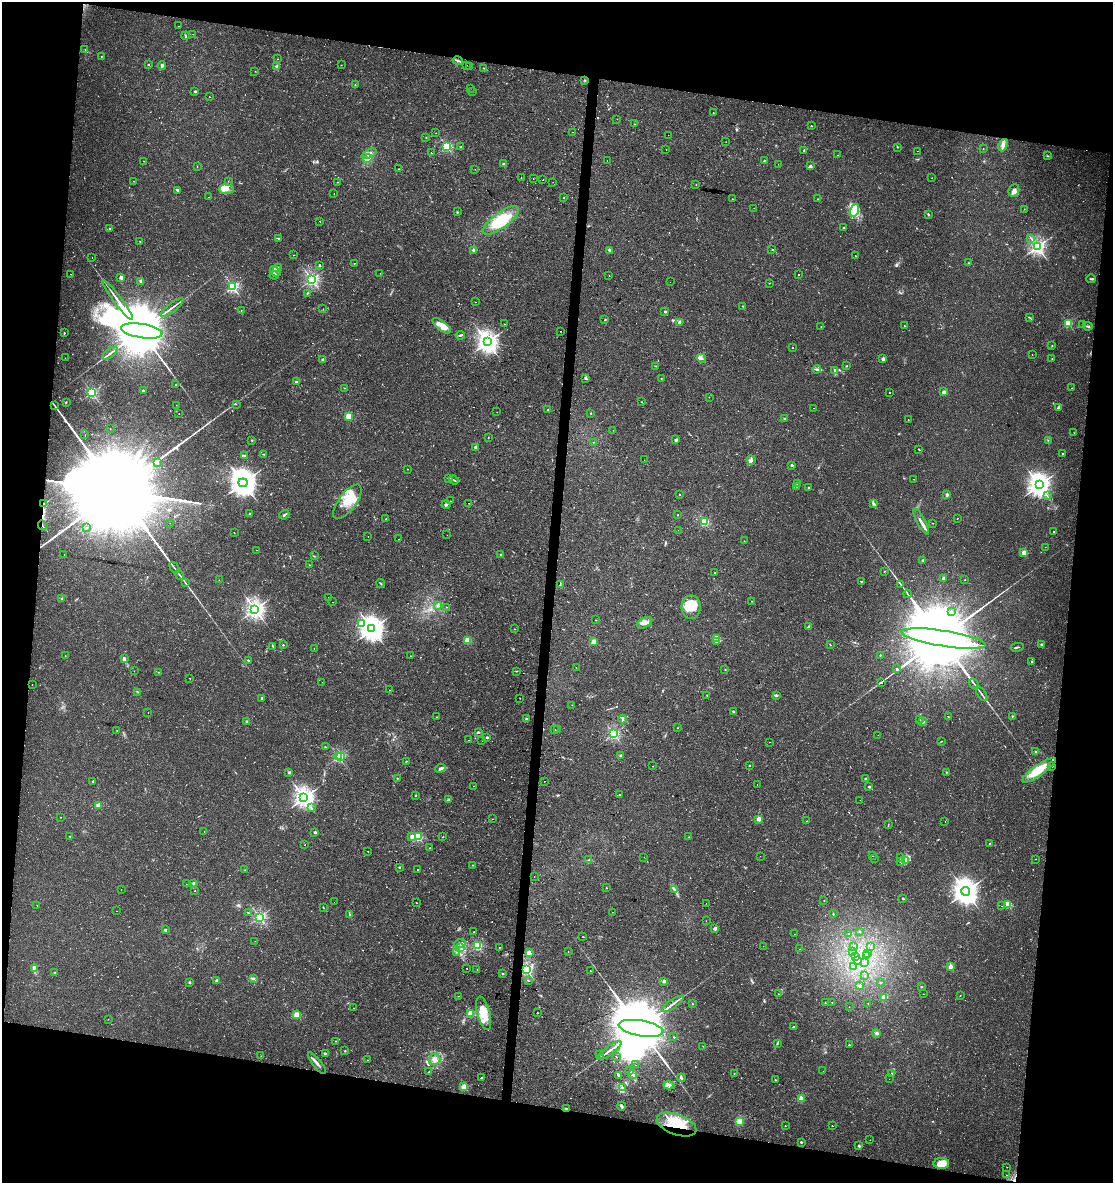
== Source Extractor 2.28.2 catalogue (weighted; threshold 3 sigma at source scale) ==
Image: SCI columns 288-4728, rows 1-4723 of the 4958 x 4735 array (HDU 1 of 3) = the unmasked area's bounding box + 8 px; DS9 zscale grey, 4 x 4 block average (1 PNG px = mean of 4 x 4 image px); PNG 1115 x 1185 px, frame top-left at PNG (2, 2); each listed source drawn as its Kron ellipse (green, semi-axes under 4 px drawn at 4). Shown black and unused: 20% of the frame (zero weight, under 2 of 3 exposures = <1% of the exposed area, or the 3 px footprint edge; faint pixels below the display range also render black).
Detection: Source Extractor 2.28.2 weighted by HDU 2 'WHT'. Background 0.0302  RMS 0.0033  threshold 0.0149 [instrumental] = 3 sigma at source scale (4.5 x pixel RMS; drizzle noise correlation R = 1.50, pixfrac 1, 0.0396/0.0396 arcsec/px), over >= 5 px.
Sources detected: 684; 11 too faint to see at this stretch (4 x 4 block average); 4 inside a brighter object's white glare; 20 cosmic-ray / hot-pixel residue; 3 long thin detections or spike segments (spike, bleed or trail) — neither listed nor drawn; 10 coinciding with a brighter row at this scale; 28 inside a brighter listed object's ellipse — not listed separately; of the other 608, all 500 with FLUX_AUTO >= 0.472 (the completeness limit of this list) listed and drawn (108 fainter detections not listed), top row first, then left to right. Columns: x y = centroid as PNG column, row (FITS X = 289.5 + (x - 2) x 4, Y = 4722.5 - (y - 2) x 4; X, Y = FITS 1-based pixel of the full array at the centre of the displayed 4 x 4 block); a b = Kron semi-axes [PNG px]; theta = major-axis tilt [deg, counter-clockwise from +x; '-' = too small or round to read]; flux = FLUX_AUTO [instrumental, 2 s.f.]
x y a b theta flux
179 26 2 2 - 0.49
193 34 2 2 - 0.52
185 36 4 2 - 1.9
85 49 2 2 - 0.93
101 57 2 2 - 0.93
277 59 2 2 - 0.51
458 61 5 3 - 4
148 64 2 2 - 1.9
162 65 4 3 - 3.6
341 65 2 2 - 0.58
467 65 2 2 - 0.82
277 66 4 4 - 5.2
469 66 2 2 - 1.3
484 68 2 2 - 1.2
255 71 2 2 - 0.51
585 80 3 2 - 1.3
355 85 2 2 - 0.62
471 88 2 2 - 0.5
195 91 2 2 - 7.3
472 92 2 2 - 0.66
209 97 2 2 - 0.65
713 113 2 2 - 0.62
617 119 2 2 - 1
635 124 2 2 - 0.53
811 126 2 2 - 2.5
573 132 2 2 - 0.53
436 133 2 2 - 0.63
668 135 2 2 - 0.65
426 137 2 2 - 2.1
726 142 2 2 - 0.51
1003 145 6 2 65 5.1
446 146 2 2 - 250
461 147 2 2 - 0.75
898 147 2 2 - 1.1
666 149 2 2 - 0.77
983 149 2 2 - 0.5
804 150 3 2 - 1.6
917 151 2 2 - 1.4
431 153 2 2 - 0.94
369 154 8 3 25 7.8
838 155 2 2 - 3
1047 156 2 2 - 1
368 158 5 3 - 13
144 161 2 2 - 0.63
607 161 2 2 - 8.5
764 161 2 2 - 1.1
504 164 3 2 - 2.8
778 164 2 2 - 0.78
810 166 2 2 - 2.2
197 167 2 2 - 0.55
398 169 2 2 - 0.88
475 169 2 2 - 0.48
521 178 2 2 - 0.94
932 178 2 2 - 0.75
533 179 2 2 - 4.2
543 180 2 2 - 12
134 181 2 2 - 0.51
228 181 2 2 - 1.2
337 182 2 2 - 0.77
553 182 2 2 - 1.2
696 185 2 2 - 0.89
226 189 7 5 0 12
178 190 2 2 - 4.8
1014 190 6 5 - 8.4
334 194 2 2 - 0.8
209 197 2 2 - 0.68
564 198 2 2 - 2.3
732 199 2 2 - 0.55
818 199 2 2 - 0.72
754 208 2 2 - 0.58
1024 209 2 2 - 0.47
854 210 7 4 69 13
457 212 2 2 - 1.1
928 214 3 2 - 1.7
501 220 21 8 36 46
320 221 2 2 - 2.8
844 228 2 2 - 6.7
110 229 2 2 - 2.3
278 238 3 2 - 2.3
1031 238 2 2 - 0.88
140 242 2 2 - 0.89
1037 247 2 2 - 700
474 250 3 3 - 4.3
610 250 3 2 - 3.3
772 250 2 2 - 0.82
294 255 2 2 - 0.63
855 256 2 2 - 0.78
92 258 2 2 - 1.1
354 263 2 2 - 2.2
969 263 2 2 - 0.64
319 265 2 2 - 6.3
278 268 4 3 - 4.7
275 271 6 3 -41 7.3
380 273 2 2 - 1.1
71 274 2 2 - 0.96
274 275 4 2 - 2
798 275 2 2 - 0.89
609 276 2 2 - 1.8
121 277 2 2 - 22
311 279 2 2 - 460
1091 279 4 2 - 2.1
140 281 4 2 - 2.3
670 282 2 2 - 1
769 283 2 2 - 0.78
233 287 2 2 - 350
307 293 2 2 - 1.3
117 300 25 2 -53 13
475 302 2 2 - 0.55
743 306 2 2 - 1.2
172 307 14 2 36 6.9
323 309 2 2 - 0.65
241 310 2 2 - 0.57
665 312 2 2 - 7.5
1030 318 2 2 - 0.67
605 320 2 2 - 1
680 322 3 3 - 4.5
1068 323 2 2 - 120
504 324 2 2 - 0.94
1082 324 2 2 - 1.1
442 326 11 4 -37 17
904 326 2 2 - 2
1088 326 5 2 - 2.8
821 327 2 2 - 1.1
142 331 21 7 -9 34000
561 331 2 2 - 2.7
64 333 2 2 - 3.2
460 335 5 2 - 2.9
487 342 3 3 - 1300
1052 345 2 2 - 1.4
792 347 2 2 - 1.8
110 353 9 2 37 5.6
1032 354 2 2 - 0.55
65 358 2 2 - 0.66
701 358 5 3 - 5.1
323 359 2 2 - 11
883 359 2 2 - 21
1052 359 2 2 - 0.97
655 366 2 2 - 0.83
847 366 2 2 - 1.4
817 369 4 2 - 3.1
835 370 4 2 - 4.4
586 378 3 2 - 2.2
661 378 2 2 - 2
297 382 2 2 - 14
176 385 2 2 - 0.93
344 388 2 2 - 0.75
1072 388 2 2 - 0.67
143 391 3 2 - 2.1
92 392 2 2 - 310
944 392 2 2 - 20
890 393 2 2 - 2.2
709 397 2 2 - 0.51
66 402 2 2 - 0.73
642 402 2 2 - 1.8
236 404 2 2 - 0.65
54 405 4 2 - 1.6
176 405 2 2 - 0.49
814 408 2 2 - 1.4
1058 408 2 2 - 2
548 410 2 2 - 4
497 412 2 2 - 0.64
591 413 2 2 - 0.59
179 414 2 2 - 0.62
348 416 2 2 - 87
785 419 3 2 - 1.4
908 420 2 2 - 0.98
110 428 2 2 - 0.56
613 430 2 2 - 0.5
1074 433 2 2 - 0.64
85 435 2 2 - 1.6
488 438 2 2 - 0.79
252 440 2 2 - 2.5
676 440 3 3 - 3.2
1048 440 2 2 - 0.58
593 442 2 2 - 0.52
475 447 2 2 - 14
919 449 2 2 - 0.98
1062 453 2 2 - 0.95
263 454 3 2 - 1.1
244 455 2 2 - 1.9
644 460 2 2 - 0.67
751 460 4 2 - 3.7
157 463 2 2 - 0.89
792 465 2 2 - 9.3
408 469 2 2 - 1
449 478 2 2 - 2.2
914 479 2 2 - 1
454 480 5 2 - 2.2
243 483 4 4 - 2600
798 484 2 2 - 12
1039 485 3 3 - 1600
797 486 2 2 - 2.4
809 487 2 2 - 3.3
679 494 2 2 - 1.6
947 495 4 2 - 3.1
1047 496 2 2 - 1.1
450 501 2 2 - 0.62
347 502 20 8 53 51
469 503 2 2 - 1.3
44 504 3 2 - 1.8
873 504 2 2 - 1.2
446 505 4 3 - 3.4
249 514 2 2 - 1.6
284 515 5 2 - 3
678 515 2 2 - 1
957 518 2 2 - 0.71
386 519 2 2 - 0.98
704 522 2 2 - 160
921 522 14 2 -62 9.1
170 523 2 2 - 0.55
933 523 2 2 - 0.64
42 526 5 2 - 1.9
87 527 2 2 - 1.2
678 530 2 2 - 2.1
1054 532 2 2 - 0.99
234 533 2 2 - 1.3
447 535 2 2 - 0.61
368 536 2 2 - 0.64
399 539 2 2 - 1.5
744 541 2 2 - 0.82
1045 547 2 2 - 1
256 550 2 2 - 0.72
1024 553 2 2 - 51
64 555 2 2 - 0.88
500 555 2 2 - 1.1
314 556 2 2 - 0.99
923 560 2 2 - 5.3
309 565 2 2 - 1.2
174 568 6 2 -55 2.8
885 571 2 2 - 0.93
714 573 2 2 - 1.1
180 575 5 2 - 2.6
944 578 2 2 - 17
219 580 2 2 - 0.62
965 580 2 2 - 0.72
861 581 2 2 - 1.3
185 583 2 2 - 0.74
381 583 4 2 - 1.6
560 585 2 2 - 1.3
901 585 4 2 - 1.7
908 594 4 2 - 1.6
328 597 2 2 - 0.56
62 599 3 2 - 1.6
751 601 2 2 - 0.7
333 602 2 2 - 0.47
438 605 3 2 - 1.2
447 607 2 2 - 0.61
691 607 12 9 -90 33
255 609 3 3 - 970
951 611 2 2 - 5.9
595 620 2 2 - 0.57
362 623 2 2 - 84
645 623 8 5 25 10
809 627 2 2 - 21
372 629 4 3 - 1800
514 629 2 2 - 0.67
716 638 3 2 - 3.2
944 638 42 8 -9 76000
468 640 2 2 - 99
717 641 4 2 - 2.6
594 642 2 2 - 48
1041 644 3 2 - 2
283 645 2 2 - 1.8
830 645 2 2 - 0.89
273 647 2 2 - 0.59
1017 647 6 2 11 2.7
314 649 2 2 - 0.7
880 655 2 2 - 2.1
65 656 2 2 - 0.54
410 656 2 2 - 0.63
124 659 4 2 - 7
248 660 3 2 - 1.8
1032 661 3 2 - 1.4
576 667 2 2 - 1.7
896 669 2 2 - 1.2
725 670 2 2 - 0.75
134 671 2 2 - 0.68
517 671 2 2 - 0.71
158 672 2 2 - 0.66
190 678 2 2 - 2.1
322 682 2 2 - 0.51
881 683 2 2 - 2
32 684 2 2 - 2.6
974 684 5 2 - 2.6
389 690 2 2 - 1.1
138 692 2 2 - 0.77
982 694 8 2 -56 3.8
707 695 2 2 - 2
776 695 3 3 - 2.6
262 698 4 2 - 1.4
520 698 2 2 - 0.58
572 705 2 2 - 0.48
733 712 4 2 - 2.4
148 713 2 2 - 1
948 716 2 2 - 0.51
1012 716 2 2 - 1.1
437 717 2 2 - 1.7
527 719 2 2 - 13
622 719 4 2 - 2.5
920 720 2 2 - 1.7
247 721 3 2 - 2.9
923 722 2 2 - 12
677 728 2 2 - 1.3
555 730 4 2 - 1.6
558 730 2 2 - 1.5
117 731 2 2 - 0.61
479 732 2 2 - 1.4
614 734 2 2 - 320
878 735 2 2 - 0.5
487 737 2 2 - 9.9
469 740 2 2 - 1.6
482 741 2 2 - 1.1
941 741 2 2 - 0.95
770 742 2 2 - 12
325 747 2 2 - 1
1035 752 2 2 - 1.1
621 755 3 2 - 2.4
338 757 2 2 - 240
341 757 2 2 - 36
406 761 2 2 - 1.1
749 765 2 2 - 2.5
653 766 2 2 - 0.72
1052 766 2 2 - 3.2
440 768 6 3 23 6
1039 770 20 5 35 52
946 772 2 2 - 1.1
289 773 2 2 - 1.6
397 778 2 2 - 0.88
866 778 4 2 - 2.3
544 781 2 2 - 0.55
93 782 2 2 - 1.6
757 784 2 2 - 1
473 786 2 2 - 1.6
869 787 3 2 - 1.8
619 794 2 2 - 1.8
416 795 2 2 - 4.6
304 798 3 3 - 1200
449 799 2 2 - 7.3
860 800 2 2 - 0.97
98 805 2 2 - 38
311 807 2 2 - 0.79
60 817 2 2 - 0.56
492 819 2 2 - 0.63
759 819 2 2 - 36
807 821 2 2 - 1.2
945 821 2 2 - 0.63
888 825 3 2 - 0.89
204 831 2 2 - 0.58
315 832 2 2 - 9.9
70 836 2 2 - 1.6
412 836 2 2 - 24
418 837 2 2 - 160
443 837 2 2 - 0.8
689 837 2 2 - 1.2
990 843 2 2 - 0.94
305 845 2 2 - 0.49
430 848 2 2 - 0.74
368 851 2 2 - 0.64
760 856 2 2 - 2
872 856 2 2 - 1.1
644 857 2 2 - 0.56
901 857 2 2 - 0.54
875 858 2 2 - 0.51
1036 859 2 2 - 0.68
589 860 2 2 - 2.2
906 860 3 2 - 2.4
901 862 2 2 - 1.5
472 865 2 2 - 0.67
399 867 2 2 - 3.6
245 870 2 2 - 0.73
418 870 2 2 - 2.8
534 876 2 2 - 1.2
193 883 2 2 - 8.6
186 884 2 2 - 0.7
606 888 2 2 - 1.2
121 889 2 2 - 0.57
674 889 2 2 - 1.2
195 891 2 2 - 0.73
966 891 4 4 - 2200
903 899 2 2 - 1.7
824 900 2 2 - 0.49
334 902 2 2 - 0.48
416 903 2 2 - 1
706 903 2 2 - 0.82
1008 904 2 2 - 110
37 906 2 2 - 1.2
1002 906 2 2 - 1.3
323 907 3 2 - 1.1
116 911 2 2 - 0.84
612 912 2 2 - 1.2
248 913 3 2 - 1.5
350 914 4 2 - 1.7
833 914 2 2 - 3.5
259 917 2 2 - 370
706 921 2 2 - 6.1
715 928 2 2 - 25
165 930 2 2 - 7.1
859 931 2 2 - 1.4
474 932 2 2 - 1.3
849 933 2 2 - 1
794 934 2 2 - 1
583 937 2 2 - 2.3
255 941 2 2 - 0.67
460 943 6 2 7 4.4
477 946 2 2 - 210
763 946 2 2 - 0.56
853 946 2 2 - 0.67
499 947 2 2 - 0.67
871 947 2 2 - 0.86
461 948 2 2 - 1.2
800 949 2 2 - 1.6
568 951 2 2 - 0.55
853 951 2 2 - 0.91
456 952 2 2 - 0.63
529 953 2 2 - 49
867 953 2 2 - 3
867 955 2 2 - 1.7
856 956 2 2 - 0.75
858 960 2 2 - 0.76
865 963 2 2 - 0.58
853 967 2 2 - 1
950 967 2 2 - 27
34 968 2 2 - 1.2
467 969 2 2 - 1.8
477 969 2 2 - 0.47
526 969 2 2 - 430
590 971 2 2 - 1
55 972 2 2 - 0.82
503 974 2 2 - 2.9
865 976 2 2 - 0.64
253 979 4 2 - 2.6
528 980 2 2 - 0.87
217 981 2 2 - 14
664 981 2 2 - 16
190 982 2 2 - 8.1
880 983 2 2 - 1.1
860 986 2 2 - 13
921 987 2 2 - 1.7
778 994 2 2 - 2.2
923 994 2 2 - 0.78
960 995 2 2 - 0.72
458 996 2 2 - 0.71
883 997 2 2 - 26
825 1003 2 2 - 1
832 1003 2 2 - 0.51
868 1003 2 2 - 0.53
673 1004 13 2 34 7.5
692 1004 2 2 - 0.72
849 1007 2 2 - 0.84
354 1008 2 2 - 0.72
471 1013 2 2 - 88
484 1013 17 6 -75 29
537 1013 2 2 - 1.3
297 1015 2 2 - 87
108 1019 2 2 - 0.47
793 1027 2 2 - 6.3
641 1028 23 7 -10 39000
876 1033 4 3 - 3.1
674 1037 2 2 - 1.1
335 1041 2 2 - 0.52
777 1043 3 2 - 1.6
849 1045 2 2 - 3
703 1046 2 2 - 0.58
609 1050 14 2 36 7.6
345 1051 2 2 - 1.2
325 1053 3 2 - 2.2
600 1054 2 2 - 1.3
261 1056 2 2 - 0.61
616 1057 2 2 - 11
435 1059 6 5 - 9.9
368 1060 2 2 - 0.6
317 1063 13 2 -52 7.4
636 1065 2 2 - 0.63
630 1071 2 2 - 0.84
823 1071 2 2 - 0.79
429 1072 2 2 - 3.8
734 1073 2 2 - 0.7
892 1073 2 2 - 2.2
618 1075 3 3 - 2.7
633 1075 4 2 - 3.4
482 1078 2 2 - 5.4
681 1078 4 2 - 2.8
889 1079 2 2 - 1.4
775 1080 2 2 - 1.9
669 1085 5 2 - 4.4
464 1087 2 2 - 76
623 1087 2 2 - 1.1
801 1099 2 2 - 51
621 1106 4 2 - 5
566 1108 3 2 - 1.4
739 1121 2 2 - 66
676 1125 21 10 -20 100
785 1126 2 2 - 0.85
832 1126 2 2 - 1.6
870 1140 2 2 - 0.49
801 1142 2 2 - 2.7
859 1146 2 2 - 7.6
941 1164 8 5 1 32
1007 1167 2 2 - 0.93
1007 1175 2 2 - 0.79
Overlapping masked pixels (flux is a lower limit): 4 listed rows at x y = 44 504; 42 526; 526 969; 676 1125
Diffuse or blended objects may show on this block-average render without a row.